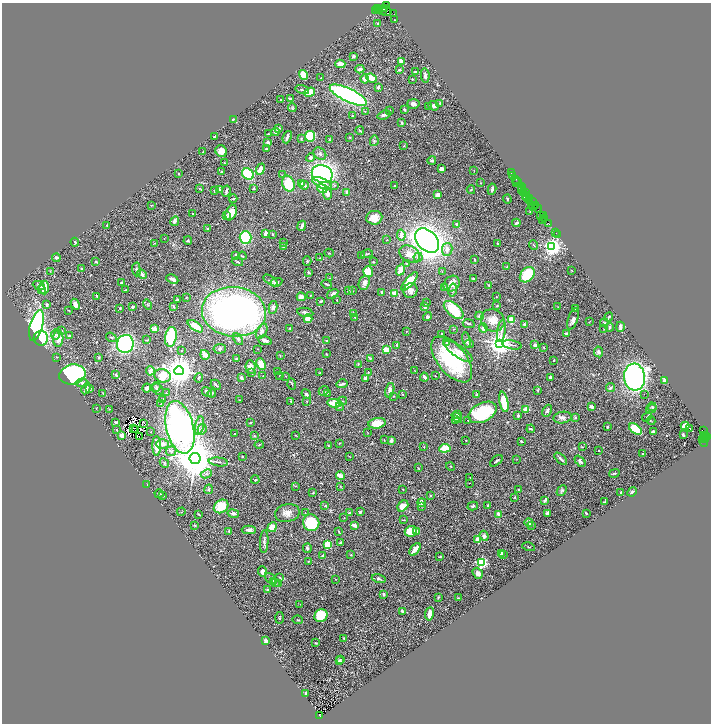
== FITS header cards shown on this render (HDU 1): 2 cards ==
NAXIS1  =                 1418
NAXIS2  =                 1443

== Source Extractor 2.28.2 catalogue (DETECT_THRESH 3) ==
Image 1418 x 1443 px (HDU 1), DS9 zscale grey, zoomed out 1/2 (1 PNG px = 2 x 2 image px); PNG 713 x 726 px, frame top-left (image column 2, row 1442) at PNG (2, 3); each listed source drawn as its Kron ellipse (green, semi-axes under 4 px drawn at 4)
Background 0.753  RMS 0.025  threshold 0.0739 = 3 sigma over >= 5 px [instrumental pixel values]
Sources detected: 596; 62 cannot appear on this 1/2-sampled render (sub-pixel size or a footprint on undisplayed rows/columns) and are neither listed nor drawn; of the other 534, the 500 brightest by FLUX_AUTO listed and drawn (34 fainter detections omitted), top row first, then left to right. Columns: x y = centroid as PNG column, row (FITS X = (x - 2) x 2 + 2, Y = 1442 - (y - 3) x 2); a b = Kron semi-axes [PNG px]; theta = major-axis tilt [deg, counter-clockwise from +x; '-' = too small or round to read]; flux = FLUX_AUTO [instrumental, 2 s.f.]
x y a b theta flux
386 5 2 2 - 260
384 8 2 2 - 610
378 9 2 2 - 130
380 10 2 2 - 120
382 10 3 2 - 200
376 11 4 1 - 73
386 11 5 3 - 230
394 14 4 2 - 85
395 20 2 1 - 2
378 23 2 2 - 4.8
354 56 3 2 - 9.4
401 61 3 2 - 35
340 64 5 3 - 35
360 69 4 3 - 15
399 70 3 2 - 6.8
415 72 3 2 - 4.7
303 75 5 3 - 76
425 75 7 3 -84 14
321 78 2 2 - 6.4
371 78 6 3 -22 96
364 79 4 3 - 16
412 79 2 2 - 5
378 87 4 3 - 7.8
302 90 7 2 -15 5.9
309 92 6 4 37 79
348 95 20 6 -26 1200
290 99 3 2 - 15
281 100 4 2 - 3.9
440 103 3 2 - 3.8
413 104 6 4 -4 14
429 106 3 2 - 2.7
433 106 5 4 - 13
292 108 4 3 - 4.7
404 110 3 2 - 6.3
390 111 3 2 - 6
365 112 3 2 - 4.1
352 115 3 2 - 2.1
384 115 7 3 18 15
233 119 3 2 - 3.4
402 123 3 2 - 7.9
279 128 3 2 - 15
360 130 4 2 - 6.4
275 132 4 4 - 11
269 134 4 2 - 3.2
310 136 5 5 - 150
215 137 3 2 - 8
287 137 6 2 69 16
350 137 3 3 - 3.8
301 139 3 2 - 3.4
329 140 3 3 - 3
374 141 5 3 - 6.4
268 142 3 3 - 11
404 146 3 2 - 2.5
266 149 3 2 - 4.9
221 151 6 5 - 38
203 152 3 1 - 1.9
320 154 7 5 -41 13
311 157 5 4 - 12
432 161 4 3 - 6.6
225 163 3 2 - 2.9
260 169 6 3 68 43
442 169 4 3 - 17
474 171 2 2 - 2.3
222 172 3 3 - 4.8
511 173 3 1 - 70
179 174 2 2 - 4.5
248 174 6 5 - 150
322 174 10 8 -22 920
282 175 3 2 - 3.1
512 176 3 1 - 110
516 179 2 1 - 47
517 181 3 2 - 84
302 183 3 3 - 7.6
322 183 10 5 -25 71
480 183 2 2 - 1.8
516 183 2 1 - 16
288 184 8 6 -71 130
304 185 4 3 - 13
335 185 4 3 - 4.9
394 186 2 2 - 2.3
521 187 2 1 - 73
199 188 3 2 - 3.7
253 188 4 2 - 4.4
219 189 4 2 - 8.7
322 189 5 4 - 48
492 189 6 2 79 11
522 189 2 1 - 60
471 190 4 3 - 4
214 191 3 2 - 2.6
226 191 5 2 - 9.2
521 191 2 1 - 86
347 192 4 3 - 15
327 193 6 4 -78 30
523 193 3 2 - 78
525 193 2 1 - 67
438 195 4 3 - 8.8
526 195 4 2 - 360
527 197 4 1 - 240
530 198 4 2 - 170
233 199 4 2 - 4.4
507 199 4 2 - 4.5
529 200 3 1 - 46
533 202 4 1 - 200
152 205 2 2 - 1.9
531 205 2 1 - 81
534 206 3 1 - 77
536 206 3 1 - 78
537 208 4 1 - 160
530 211 4 2 - 3
231 213 8 5 65 52
193 214 2 2 - 5
227 216 4 3 - 4.5
541 216 2 1 - 93
543 216 3 1 - 130
374 218 8 6 7 50
545 219 2 1 - 50
542 220 2 1 - 72
175 221 5 3 - 17
516 223 4 2 - 9.9
548 223 3 2 - 71
457 224 2 2 - 19
107 225 3 2 - 3.3
302 226 5 2 - 18
207 229 2 2 - 8.7
556 233 2 1 - 62
265 234 3 3 - 18
272 234 2 2 - 3.3
557 234 2 1 - 11
401 235 5 4 - 23
164 238 2 1 - 3.1
246 238 6 6 - 240
188 240 4 2 - 4.6
387 240 3 2 - 2.4
427 240 14 9 -46 4300
75 242 4 2 - 3.9
283 242 2 2 - 2
155 243 3 2 - 1.6
497 243 2 2 - 3.1
534 245 5 2 - 3.1
283 247 4 4 - 8.1
552 247 4 3 - 2900
447 249 7 5 79 26
329 253 4 2 - 2.6
367 254 6 2 14 3.9
410 254 11 8 -31 50
236 255 3 2 - 15
362 255 3 2 - 3.3
242 256 4 2 - 3.7
418 257 5 4 - 12
56 258 4 3 - 8.7
320 258 3 2 - 2.3
475 260 3 2 - 3.4
307 261 4 3 - 5.1
96 262 4 3 - 6.6
237 262 6 3 -16 4.2
373 262 2 2 - 3.8
407 263 3 3 - 3.5
507 267 3 2 - 3.1
82 268 2 2 - 7
136 269 7 3 -88 7.7
401 270 6 3 66 57
50 271 3 2 - 2.6
572 271 3 2 - 2.1
309 272 3 2 - 6.6
368 272 5 5 - 100
442 272 2 2 - 2.7
142 274 5 3 - 8.9
527 275 8 6 50 180
330 278 3 2 - 2.3
172 279 6 3 -26 12
473 279 4 2 - 3.9
271 280 8 4 -35 9.2
409 281 11 4 50 120
122 282 3 2 - 5.6
276 282 6 3 12 17
364 283 7 5 69 19
327 284 5 2 - 6
452 284 9 7 44 30
489 285 3 3 - 4.1
39 286 6 4 -26 11
44 287 7 5 90 69
445 288 4 3 - 9.8
42 289 2 1 - 4.9
126 290 3 1 - 3.4
411 290 7 7 - 22
453 290 7 3 78 8.2
348 291 4 3 - 7.3
352 291 3 2 - 3.5
382 292 3 2 - 10
394 293 2 2 - 110
333 294 6 3 34 16
310 295 2 2 - 2.7
97 296 4 2 - 6.7
186 297 2 2 - 2.9
301 297 4 4 - 28
496 297 2 2 - 1.9
177 299 3 1 - 2.8
337 300 2 2 - 1.6
321 301 3 2 - 9.5
426 302 2 2 - 1.7
75 304 5 3 - 26
148 304 5 2 - 3.5
47 305 3 3 - 8.3
497 306 2 2 - 3.9
132 307 3 3 - 5.6
173 307 4 2 - 6.7
273 307 6 4 81 11
425 307 2 2 - 42
558 307 3 2 - 1.7
120 308 4 2 - 3.2
575 308 3 2 - 5.9
69 310 3 2 - 2.5
454 310 12 6 -41 180
234 312 32 25 -6 2100
305 312 8 3 -10 12
354 313 3 2 - 4.7
479 316 4 3 - 10
355 317 3 3 - 3.8
427 317 5 4 - 7.5
609 317 4 2 - 5.4
308 319 4 4 - 56
573 319 11 5 71 16
493 320 12 10 -31 54
511 320 3 3 - 150
590 321 3 2 - 1.7
604 323 4 3 - 5.1
469 324 6 3 -9 4.9
524 324 2 2 - 31
36 325 16 6 75 1200
195 326 9 4 -35 47
610 327 4 3 - 5.6
620 327 5 2 - 19
290 328 2 2 - 4.8
483 328 5 4 - 17
154 329 3 3 - 45
454 329 4 2 - 3.1
604 329 2 2 - 2
62 331 3 2 - 2.2
262 331 8 5 60 18
406 331 2 2 - 5.5
501 331 11 3 81 14
566 333 4 2 - 9.3
55 334 5 3 - 8.1
442 334 3 2 - 4
69 335 2 2 - 3.4
111 337 5 3 - 5.2
171 337 10 5 81 230
41 338 7 7 - 160
58 338 8 5 88 41
238 339 6 4 -63 9.9
147 340 4 2 - 3.4
265 340 7 3 -20 14
327 340 3 2 - 4.1
466 340 7 4 -78 12
447 342 3 3 - 5.6
500 343 4 4 - 5600
125 344 9 8 - 520
469 344 4 4 - 9.7
397 345 3 2 - 6.1
512 345 10 3 -10 11
535 345 4 4 - 12
544 347 3 2 - 3
220 349 6 5 - 9.3
257 349 2 2 - 1.6
386 350 4 3 - 50
181 351 3 3 - 3.1
458 351 16 6 -35 41
599 352 5 4 - 14
326 354 2 2 - 3.4
205 355 5 3 - 43
280 355 3 2 - 2.1
57 357 2 2 - 2.4
99 357 4 3 - 4.1
237 358 3 2 - 3.3
370 358 3 2 - 3.1
452 359 27 14 -51 400
553 360 2 2 - 4.4
261 364 6 4 -65 78
358 364 3 2 - 3.1
250 367 7 5 -86 24
415 370 2 1 - 1.6
150 371 4 3 - 19
179 371 5 4 - 9600
278 372 2 1 - 1.7
368 372 2 2 - 2.3
252 373 3 2 - 3
320 373 2 2 - 2.4
72 374 13 10 10 1100
116 375 4 3 - 5.3
163 376 8 6 -17 110
263 376 3 2 - 2.3
280 376 2 2 - 2.6
286 376 2 2 - 1.9
435 376 2 2 - 2.3
424 377 4 3 - 15
550 377 3 2 - 8.2
635 377 13 10 -85 1400
199 378 4 3 - 6.7
241 378 3 2 - 13
365 378 3 3 - 16
665 381 4 3 - 29
82 383 6 3 2 8
292 384 6 2 -71 4
342 384 5 2 - 13
216 385 5 2 - 4.3
156 387 5 3 - 5.5
147 388 4 3 - 13
610 388 4 3 - 7.2
86 389 6 3 63 26
89 389 3 3 - 9.5
158 389 6 4 -47 8.6
390 390 7 4 77 18
537 390 4 3 - 3.9
324 391 5 3 - 5.9
207 392 5 3 - 13
103 393 2 2 - 2.1
166 393 2 2 - 3.7
212 393 4 2 - 4.3
327 393 3 2 - 4.2
306 394 5 4 - 10
402 394 3 2 - 3.3
644 394 2 1 - 150
477 395 3 2 - 5.6
394 396 2 2 - 2.7
163 399 3 2 - 4.4
240 400 3 2 - 2.1
291 401 3 3 - 3.2
307 401 3 2 - 2.9
342 401 5 2 - 3.2
504 402 10 4 -79 130
334 403 7 4 -5 64
161 404 3 2 - 2.9
340 407 4 2 - 5.1
591 407 4 3 - 12
652 407 4 3 - 5
96 409 2 1 - 2.6
109 409 3 2 - 2.1
526 409 2 2 - 130
651 409 5 3 - 7.3
547 411 6 3 61 13
483 412 15 9 27 390
457 415 4 3 - 8.4
518 415 3 3 - 9.2
457 417 6 3 -44 14
647 417 5 2 - 3.7
563 418 9 5 10 18
575 418 4 3 - 3.5
455 419 3 2 - 3.1
468 420 2 2 - 2.8
651 421 4 2 - 2.9
116 422 3 3 - 7.1
250 422 3 2 - 3.6
144 423 2 2 - 2.5
377 423 9 5 9 67
200 426 9 3 79 12
685 426 4 3 - 89
180 427 27 13 -76 2000
607 427 2 2 - 4.4
134 428 2 1 - 1.7
689 428 2 1 - 24
202 429 5 4 - 14
531 429 4 2 - 5.9
635 429 7 4 -39 200
117 430 3 2 - 2.8
135 430 2 1 - 2.1
703 431 3 2 - 180
151 432 3 2 - 2.1
367 432 3 1 - 1.6
653 432 3 2 - 10
235 434 3 2 - 1.9
295 435 3 2 - 2
683 435 3 2 - 12
704 435 2 1 - 700
122 436 3 3 - 42
254 436 3 2 - 2.9
139 437 4 1 - 2.4
705 437 2 1 - 200
707 437 3 2 - 140
703 438 3 1 - 210
705 439 2 2 - 83
384 440 2 1 - 2.3
466 440 2 1 - 1.6
391 441 2 2 - 19
521 441 3 2 - 4.2
703 441 6 2 -64 150
339 443 2 2 - 1.8
162 444 6 5 - 23
259 445 4 2 - 2.8
157 446 10 4 90 76
329 446 4 2 - 5.2
424 447 2 2 - 2.2
582 447 3 2 - 2.5
445 448 6 3 7 82
598 450 2 2 - 2.4
171 451 5 4 - 10
642 454 2 2 - 4.8
242 456 2 2 - 8.8
350 457 3 2 - 1.9
195 458 5 5 - 16000
517 459 3 2 - 2.1
561 459 8 2 -44 11
496 461 7 2 39 6.4
580 461 6 3 -48 12
218 462 9 2 -7 8.5
164 463 5 3 - 5.6
451 466 4 2 - 3.1
418 468 3 2 - 2.3
614 473 5 2 - 5.6
206 474 6 4 25 9.4
340 476 5 3 - 36
470 477 2 2 - 2.2
255 480 4 2 - 3.8
470 483 3 2 - 1.6
147 484 2 1 - 3.8
295 486 3 2 - 2.4
341 486 3 2 - 2.4
209 489 5 3 - 4.8
403 490 2 2 - 2.8
518 490 3 2 - 3.6
562 491 6 3 48 6.8
621 492 2 2 - 3.4
632 492 5 3 - 6.3
313 493 3 2 - 3.1
159 494 4 2 - 4.9
430 495 2 2 - 3.3
163 496 3 2 - 3.4
515 497 3 2 - 2.6
545 500 4 2 - 13
421 502 4 4 - 14
604 502 3 2 - 2.9
488 505 2 2 - 5.6
221 506 8 6 38 98
325 506 3 3 - 4.7
403 506 6 4 42 42
421 506 4 2 - 2.9
473 506 5 3 - 7.4
181 512 4 1 - 1.9
360 512 4 3 - 9.4
233 513 6 3 -10 11
287 513 12 9 12 34
305 513 2 1 - 2.1
350 513 3 2 - 6.3
547 513 3 3 - 19
586 513 3 2 - 4.8
199 514 3 1 - 3.7
499 514 4 2 - 32
344 518 2 1 - 1.7
403 520 4 2 - 3.1
311 523 8 8 - 190
529 523 4 4 - 23
194 525 4 2 - 3.5
354 525 4 2 - 22
532 525 3 2 - 3.2
272 527 5 4 - 52
249 530 7 3 1 19
229 531 3 2 - 5.1
411 531 6 5 - 77
417 531 3 3 - 13
339 532 4 2 - 4.8
484 536 5 4 - 12
477 540 4 3 - 33
264 541 11 4 88 13
340 543 3 3 - 8
327 544 4 4 - 52
528 547 6 3 -13 3.8
307 548 5 3 - 9.1
415 549 7 3 52 32
501 553 4 4 - 12
503 554 2 2 - 6.4
323 555 3 2 - 9.4
351 555 3 2 - 2.2
440 557 3 2 - 3.5
309 561 3 1 - 3.8
481 563 3 3 - 730
262 571 5 4 - 22
478 573 6 4 -54 20
270 578 7 3 -40 13
280 578 4 2 - 3.2
335 579 3 2 - 1.9
379 579 7 3 -12 7.9
274 581 4 3 - 7.5
276 583 3 3 - 6.7
279 584 3 2 - 2.8
267 590 3 3 - 4
383 594 3 3 - 5.6
438 597 4 2 - 3.6
458 598 2 1 - 2.6
300 604 2 1 - 2
402 611 4 2 - 12
429 614 7 3 81 31
321 616 7 6 - 120
279 618 6 2 86 3.3
298 620 5 3 - 4.3
344 638 4 2 - 3.5
266 641 3 2 - 21
315 643 2 2 - 4.7
340 659 3 2 - 2.4
339 661 4 3 - 6.7
306 693 3 2 - 7.1
320 715 3 2 - 310
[34 fainter detections neither listed nor drawn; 62 sub-pixel or undisplayed-footprint detections neither listed nor drawn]